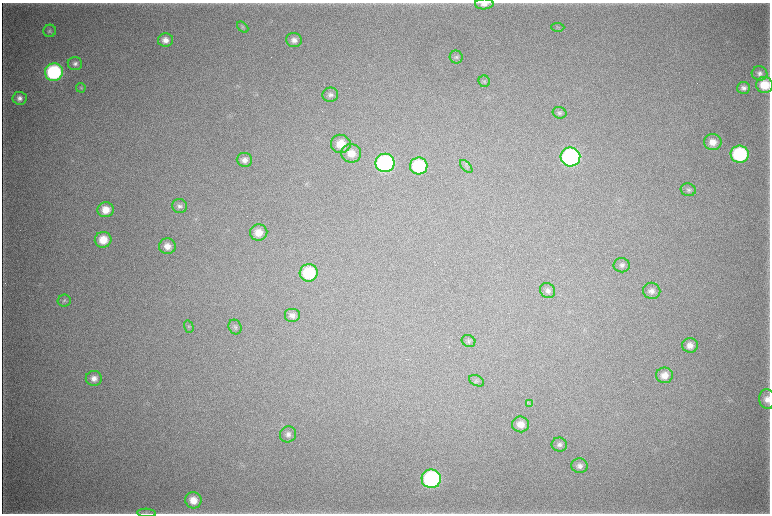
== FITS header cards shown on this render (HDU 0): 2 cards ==
NAXIS1  =                 1536 / length of data axis 1
NAXIS2  =                 1023 / length of data axis 2

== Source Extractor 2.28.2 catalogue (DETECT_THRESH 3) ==
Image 1536 x 1023 px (HDU 0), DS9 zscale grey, zoomed out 1/2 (1 PNG px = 2 x 2 image px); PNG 772 x 516 px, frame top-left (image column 1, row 1022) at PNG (2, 3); each listed source drawn as its Kron ellipse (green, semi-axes under 4 px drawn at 4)
Background 4810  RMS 40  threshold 119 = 3 sigma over >= 5 px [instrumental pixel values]
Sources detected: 60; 6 cannot appear on this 1/2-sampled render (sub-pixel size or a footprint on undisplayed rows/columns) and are neither listed nor drawn; the other 54 listed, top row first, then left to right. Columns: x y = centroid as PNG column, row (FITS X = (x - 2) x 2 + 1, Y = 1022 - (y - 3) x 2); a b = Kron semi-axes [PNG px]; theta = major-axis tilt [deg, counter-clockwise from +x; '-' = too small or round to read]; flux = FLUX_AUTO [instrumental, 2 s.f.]
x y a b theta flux
484 4 9 5 2 4.8e+04
243 27 6 4 -43 1.4e+04
558 27 6 2 -2 8.3e+03
50 31 6 6 - 1.8e+04
166 40 7 6 - 6.4e+04
294 40 8 7 - 4.8e+04
456 57 6 6 - 2.2e+04
75 64 7 6 - 3.2e+04
54 72 9 8 - 1.0e+06
759 73 8 7 - 3.5e+04
484 81 6 5 - 1.8e+04
764 85 8 8 - 1.8e+05
81 88 5 4 - 1.2e+04
743 88 6 6 - 3.3e+04
330 95 8 7 - 3.3e+04
20 98 7 6 - 4.1e+04
560 113 7 5 -21 1.8e+04
713 142 9 8 - 8.9e+04
341 144 10 9 - 1.5e+05
351 153 10 9 - 1.1e+05
740 154 9 8 - 8.6e+05
570 157 10 9 - 1.7e+06
244 160 8 7 - 5.1e+04
385 163 9 9 - 1.4e+06
419 166 9 8 - 6.0e+05
466 166 8 4 -47 2.0e+04
688 190 7 6 - 2.4e+04
180 206 7 7 - 2.9e+04
105 210 8 7 - 1.1e+05
259 232 8 8 - 1.1e+05
103 240 8 8 - 1.5e+05
167 246 8 8 - 7.3e+04
622 265 8 7 - 3.4e+04
309 273 9 8 - 4.4e+05
548 291 8 7 - 3.2e+04
652 291 9 8 - 4.9e+04
64 301 6 6 - 1.9e+04
292 315 8 7 - 4.6e+04
189 327 6 4 -72 1.5e+04
235 327 7 6 - 2.3e+04
468 341 7 5 -23 2.1e+04
690 345 8 7 - 6.6e+04
664 375 8 7 - 8.0e+04
94 378 8 7 - 5.7e+04
477 381 8 5 -24 1.7e+04
767 399 10 7 -85 6.2e+04
529 403 4 3 - 9.3e+03
520 424 8 8 - 8.4e+04
288 434 8 7 - 4.1e+04
559 445 7 7 - 3.2e+04
580 466 8 7 - 4.4e+04
431 479 9 9 - 1.3e+06
193 500 8 8 - 1.1e+05
146 513 9 4 -3 2.1e+04
At the frame edge (FLAGS 8, measured only in part): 3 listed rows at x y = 484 4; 767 399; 146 513
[6 sub-pixel or undisplayed-footprint detections neither listed nor drawn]